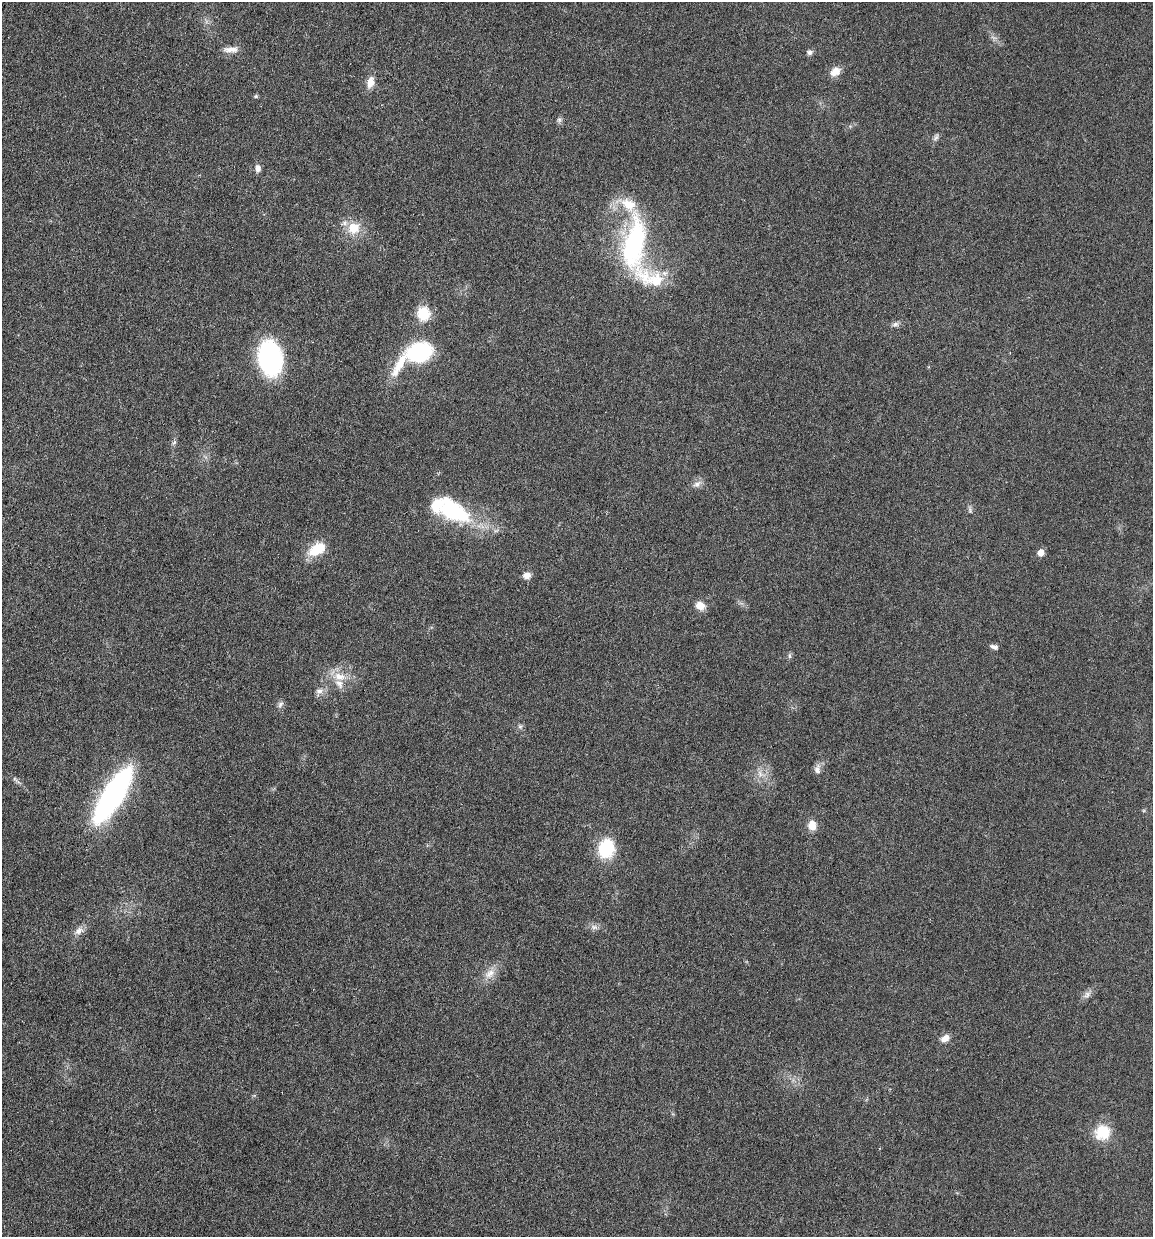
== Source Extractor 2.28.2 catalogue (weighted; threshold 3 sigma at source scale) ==
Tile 11 of 4 x 4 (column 3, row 3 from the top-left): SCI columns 2527-3677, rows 1253-2487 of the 4951 x 5000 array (HDU 1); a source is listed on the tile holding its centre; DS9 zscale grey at full resolution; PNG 1155 x 1239 px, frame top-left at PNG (2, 2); no overlay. Nothing masked; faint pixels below the display range render black.
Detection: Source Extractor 2.28.2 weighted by HDU 2 'WHT'; one run over the whole footprint, this tile lists its part. Background 0.0394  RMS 0.0043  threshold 0.0178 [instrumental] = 3 sigma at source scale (4.09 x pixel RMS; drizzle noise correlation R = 1.36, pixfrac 0.8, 0.05/0.05 arcsec/px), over >= 5 px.
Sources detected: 45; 1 too faint to see at this stretch — not listed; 5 inside a brighter listed object's ellipse — not listed separately; the other 39 listed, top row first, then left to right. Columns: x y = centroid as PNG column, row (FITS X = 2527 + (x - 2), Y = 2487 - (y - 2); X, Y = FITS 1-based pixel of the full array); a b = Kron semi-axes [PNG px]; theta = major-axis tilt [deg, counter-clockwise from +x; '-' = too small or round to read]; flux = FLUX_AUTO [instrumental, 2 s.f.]
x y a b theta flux
230 49 20 7 2 3
810 52 7 6 - 1.2
835 72 13 9 31 3.8
370 82 15 9 76 3.6
256 96 5 5 - 0.55
559 120 6 6 - 0.92
258 168 8 7 - 2
354 228 18 16 33 8
634 244 66 25 81 56
423 313 16 15 - 8.9
895 324 10 6 15 1.3
420 352 25 18 18 35
270 358 29 19 -80 65
174 442 7 5 58 0.79
697 484 13 7 28 2.1
970 510 9 5 -82 0.94
453 511 45 23 -34 33
317 549 22 13 31 9.6
1041 553 6 6 - 3.1
527 575 9 8 - 2.6
700 606 11 9 -27 3.6
994 647 9 5 -15 1.3
789 656 9 4 -90 0.75
339 677 18 11 -16 6
319 691 11 8 21 2
280 704 9 6 47 1.2
520 726 7 6 - 0.86
817 769 14 8 -87 1.9
760 774 11 5 -64 1.7
16 780 17 4 -42 1.4
113 795 45 14 58 120
812 825 12 10 -81 3.8
606 849 23 19 79 16
594 927 10 6 0 1.6
79 931 15 9 35 2.6
490 974 17 11 39 4.4
1087 995 11 8 49 1.8
945 1038 12 8 30 2.7
1102 1132 21 19 39 10